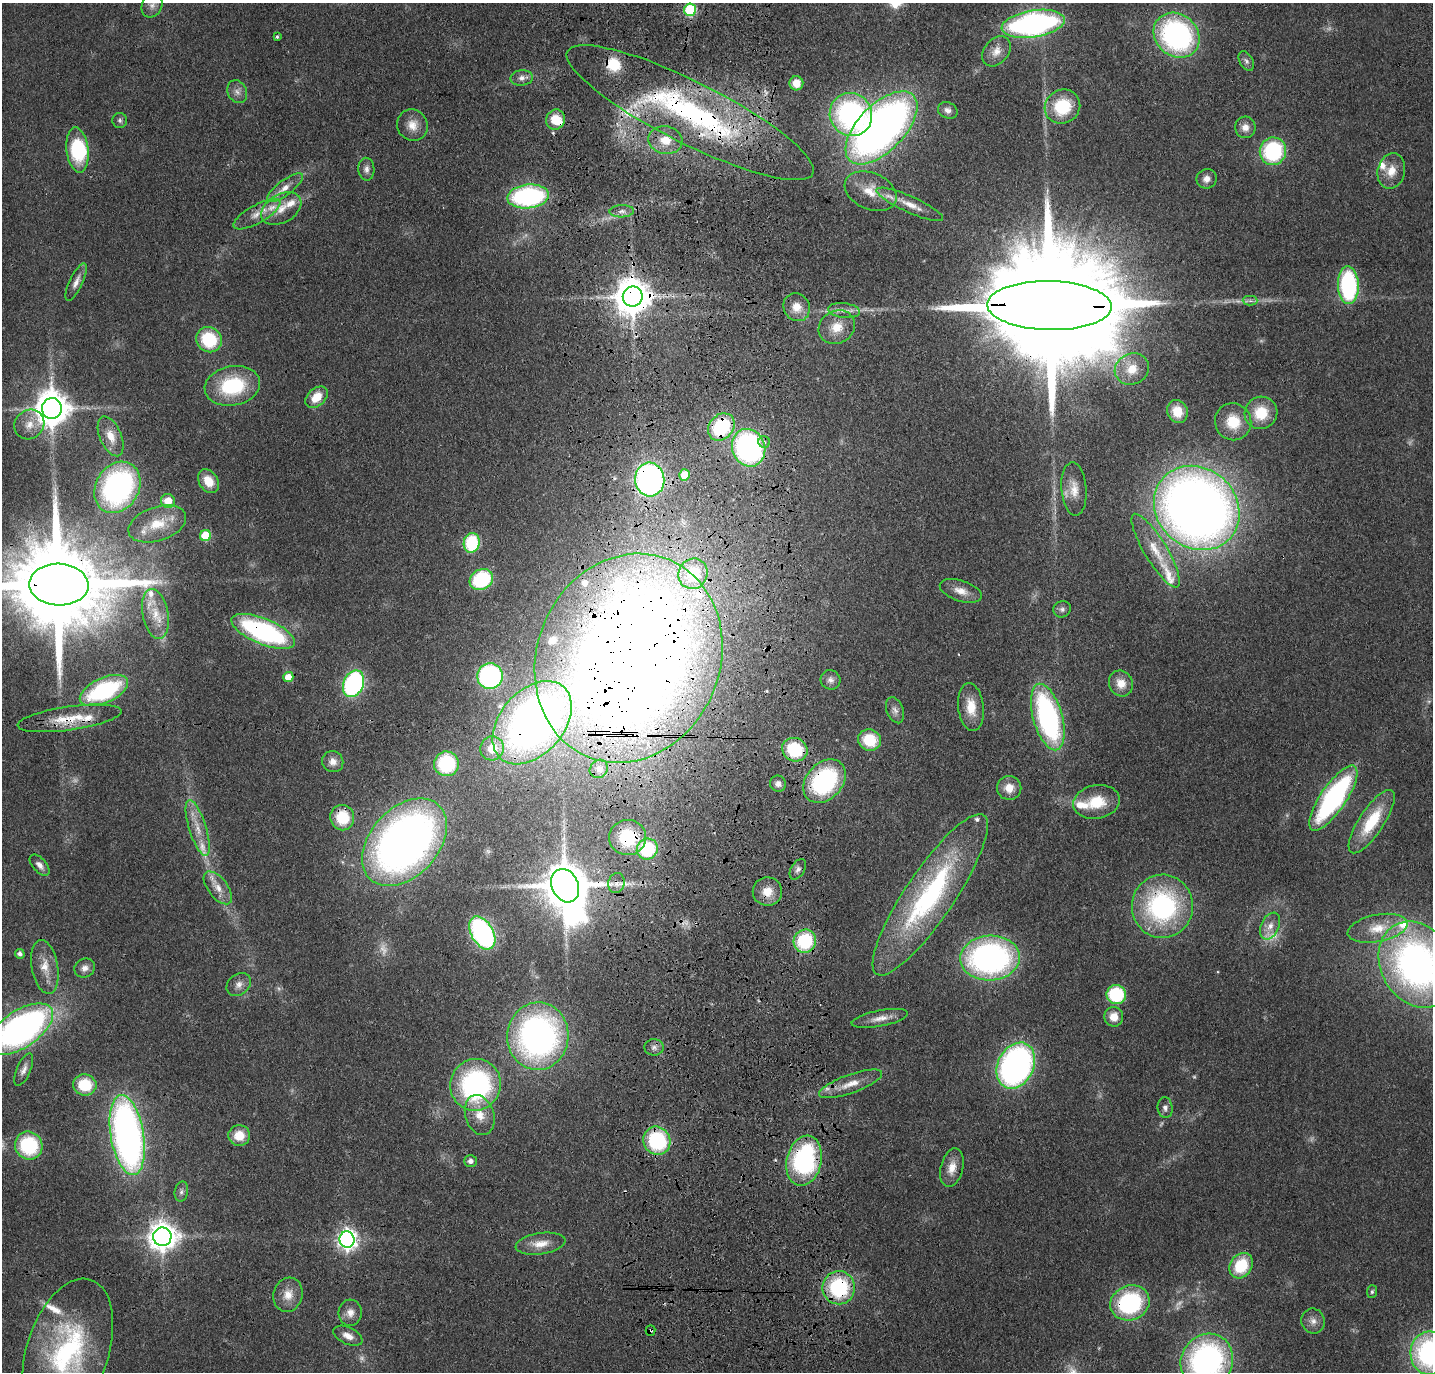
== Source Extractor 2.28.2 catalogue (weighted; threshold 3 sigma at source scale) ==
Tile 5 of 3 x 3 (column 2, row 2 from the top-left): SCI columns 1547-2977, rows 1484-2853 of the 4525 x 4336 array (HDU 1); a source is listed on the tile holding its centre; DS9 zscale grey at full resolution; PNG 1435 x 1374 px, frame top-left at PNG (2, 3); each listed source drawn as its Kron ellipse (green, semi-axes under 4 px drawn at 4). Shown black and unused: <1% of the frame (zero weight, under 3 of 4 exposures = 6% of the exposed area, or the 3 px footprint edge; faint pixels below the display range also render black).
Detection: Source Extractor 2.28.2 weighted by HDU 2 'WHT'; one run over the whole footprint, this tile lists its part. Background 0.0633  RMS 0.006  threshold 0.0272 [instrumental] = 3 sigma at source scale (4.5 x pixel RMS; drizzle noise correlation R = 1.50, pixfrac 1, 0.05/0.05 arcsec/px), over >= 5 px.
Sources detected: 193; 12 too faint to see at this stretch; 4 inside a brighter object's white glare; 4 cosmic-ray / hot-pixel residue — neither listed nor drawn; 19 inside a brighter listed object's ellipse — not listed separately; the other 154 listed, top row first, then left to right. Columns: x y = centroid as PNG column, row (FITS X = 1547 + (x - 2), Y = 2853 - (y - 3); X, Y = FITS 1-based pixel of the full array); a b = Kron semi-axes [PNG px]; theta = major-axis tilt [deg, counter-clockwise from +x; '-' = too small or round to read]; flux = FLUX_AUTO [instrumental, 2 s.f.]
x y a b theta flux
152 5 12 10 61 4.6
690 10 6 6 - 65
1033 24 32 13 9 190
1176 35 24 21 -41 140
277 37 3 3 - 0.87
996 51 17 12 49 7.4
1246 61 11 6 -61 2.2
522 78 11 8 7 3.6
796 83 7 7 - 7.7
237 92 12 9 -65 3.8
1062 107 18 16 30 32
948 110 10 8 -25 3.1
690 113 137 31 -27 180
851 114 22 21 - 130
120 120 7 7 - 1.7
555 120 10 9 - 12
412 125 16 15 - 8.4
1245 127 11 10 - 4.9
881 128 45 23 46 430
665 140 17 14 -12 12
78 150 23 11 -84 32
1273 151 14 13 - 59
366 169 11 8 -88 3.2
1391 171 18 13 77 9.7
1207 179 10 9 - 4.3
285 188 22 7 37 7.2
871 191 27 18 -23 15
528 196 21 12 6 110
910 204 36 8 -24 10
281 209 21 14 30 12
622 211 12 6 4 3.2
257 214 26 9 29 8.6
76 282 20 6 65 4.5
1348 285 19 10 -88 84
633 297 10 10 - 1700
1250 301 7 5 -1 1.8
1049 306 62 24 -1 46000
797 307 14 13 - 9.2
844 311 16 7 -7 4.9
837 327 19 16 30 13
209 340 13 12 - 33
1132 369 17 15 26 12
232 386 28 19 11 45
316 397 13 8 42 12
52 408 10 10 - 1400
1177 411 11 10 - 11
1261 413 16 16 - 19
1233 422 18 18 - 17
29 424 15 14 - 8.6
721 427 15 12 48 51
111 436 21 10 -67 9.4
764 442 6 5 - 1.8
749 448 19 16 -69 150
685 475 5 5 - 17
650 479 17 14 -83 190
208 481 13 9 -56 11
117 487 27 21 59 140
1074 489 27 12 -85 10
168 501 7 6 - 11
1197 508 45 39 -42 770
157 524 30 17 19 20
205 536 5 5 - 29
472 543 10 8 80 37
1156 551 42 11 -59 18
693 574 15 14 - 25
481 579 12 10 29 50
59 585 30 21 -2 15000
961 591 22 10 -18 7.4
1062 609 9 8 - 2.2
155 614 25 13 -79 14
263 631 34 13 -23 110
629 658 107 91 67 1500
490 676 13 12 - 94
288 677 5 5 - 11
830 680 10 9 - 3.3
1121 683 13 12 - 7.9
353 684 14 10 67 110
104 691 26 12 24 78
971 707 24 12 -83 13
895 710 13 8 -69 3.4
1048 717 34 14 -74 130
69 718 52 12 8 21
532 723 48 32 49 360
870 740 11 10 - 23
492 748 12 11 - 14
795 750 13 11 -30 35
333 762 11 10 - 4.6
446 764 12 12 - 41
599 769 10 8 47 3.3
824 781 24 18 48 79
778 784 8 8 - 3.1
1009 788 12 12 - 7.8
1333 798 38 13 56 120
1096 802 23 16 10 20
342 818 13 12 - 23
1372 822 37 12 56 29
198 828 29 8 -73 11
628 837 18 17 - 33
405 842 50 34 47 430
647 849 11 10 - 36
40 865 13 7 -48 3.5
798 869 11 6 58 2.5
616 883 10 8 74 3.8
565 886 17 13 -64 3100
218 888 19 10 -52 7.8
767 891 14 14 - 10
930 895 96 24 56 130
1162 906 31 30 - 110
1270 926 14 9 65 5.5
1378 928 30 13 11 15
482 933 18 11 -60 120
805 941 12 11 - 44
20 954 5 4 - 2.3
990 958 30 22 3 190
1417 964 45 36 -60 260
45 967 27 13 -80 11
85 968 10 9 - 3.8
239 984 13 10 37 4.5
1116 994 10 9 - 43
1114 1017 9 9 - 7.9
880 1018 29 8 11 6.9
21 1029 37 18 34 280
538 1036 34 30 88 230
654 1047 9 8 - 2.9
1016 1066 24 18 63 210
24 1070 17 7 67 3.9
851 1084 33 9 20 10
85 1085 11 10 - 23
475 1085 26 25 - 120
1165 1108 10 7 -83 3.3
480 1115 20 14 -72 11
127 1135 40 16 -81 300
239 1135 11 10 - 11
657 1141 14 13 - 58
29 1145 14 13 - 50
470 1161 6 6 - 2.6
804 1161 25 17 76 94
952 1168 20 11 77 8.6
181 1192 10 6 78 2.2
162 1237 9 9 - 890
347 1240 8 7 - 350
541 1244 25 10 8 9.3
1241 1266 13 11 55 28
839 1288 16 16 - 56
1372 1292 6 5 - 1.2
288 1295 17 14 73 8.8
1130 1303 20 17 22 73
350 1313 13 11 86 5.5
1313 1321 12 11 - 4.9
651 1330 5 5 - 1.9
348 1336 15 8 -25 5.5
68 1350 74 41 72 110
1429 1353 21 18 88 120
1207 1361 28 25 55 160
Overlapping masked pixels (flux is a lower limit): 28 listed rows (the first 20) at x y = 690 113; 555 120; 528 196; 633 297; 1049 306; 721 427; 749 448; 650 479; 59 585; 263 631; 629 658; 69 718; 532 723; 795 750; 824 781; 342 818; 628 837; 405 842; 616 883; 565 886
Isophote crosses this tile's border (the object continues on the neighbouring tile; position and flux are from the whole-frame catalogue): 6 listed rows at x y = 59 585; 1417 964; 21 1029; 68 1350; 1429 1353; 1207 1361